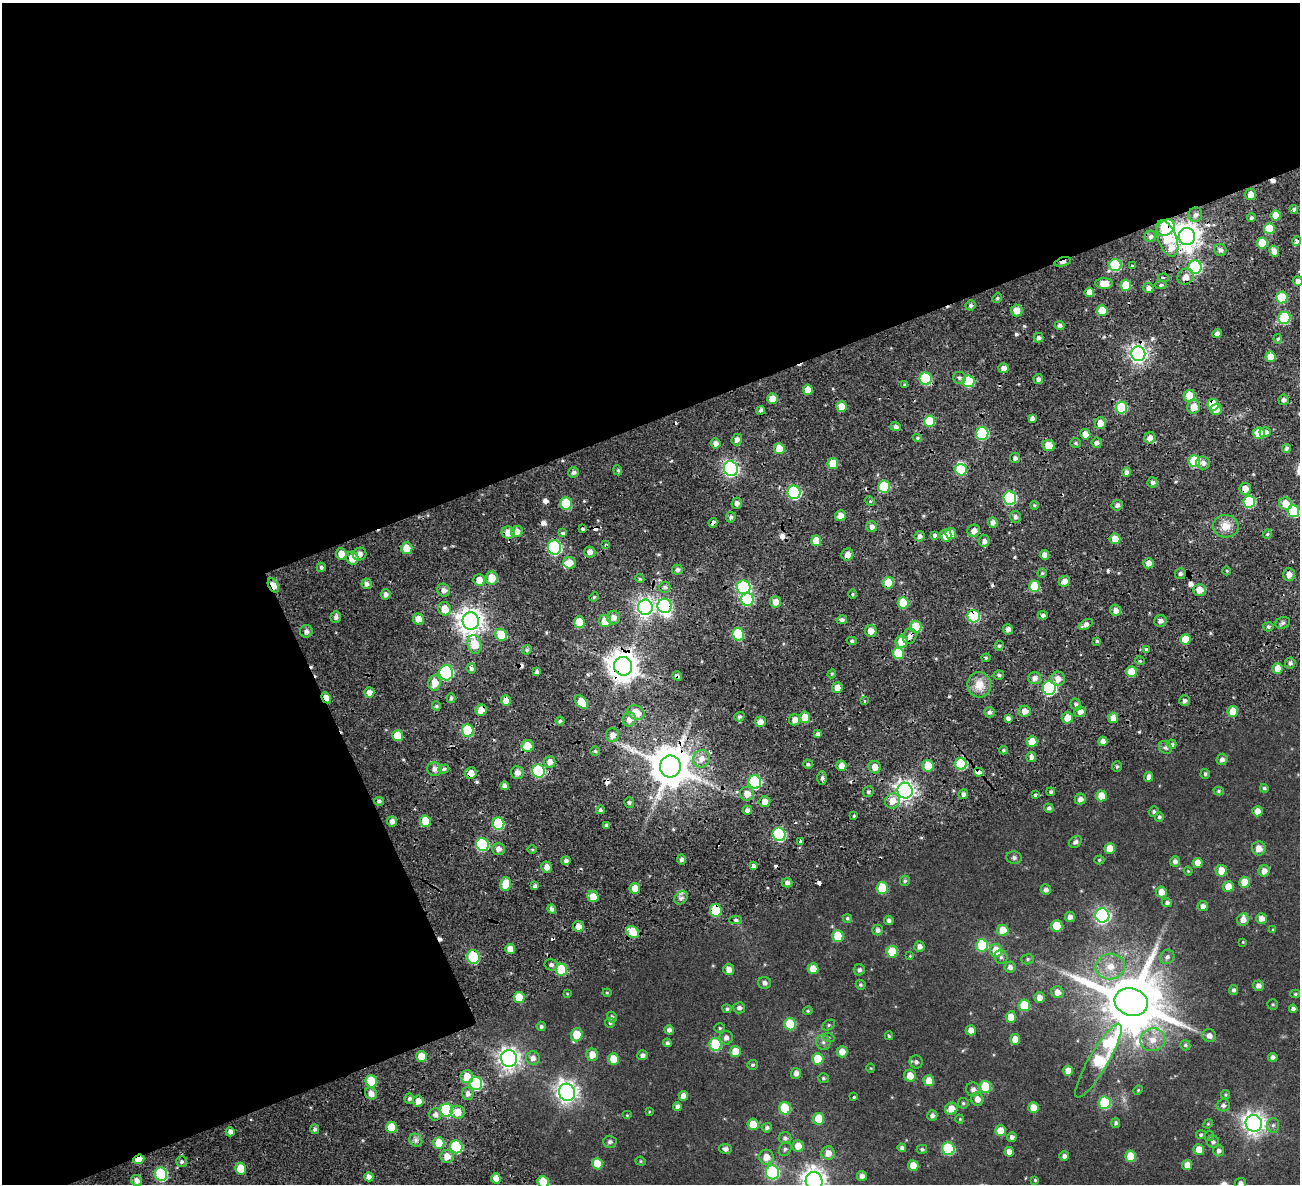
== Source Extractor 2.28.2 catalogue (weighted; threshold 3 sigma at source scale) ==
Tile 1 of 3 x 4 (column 1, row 1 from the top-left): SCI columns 212-1509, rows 3853-5034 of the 4315 x 5322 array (HDU 1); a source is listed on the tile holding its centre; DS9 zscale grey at full resolution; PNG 1302 x 1186 px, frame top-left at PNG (2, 3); each listed source drawn as its Kron ellipse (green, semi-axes under 4 px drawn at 4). Shown black and unused: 48% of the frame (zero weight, under 2 of 4 exposures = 9% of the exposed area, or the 3 px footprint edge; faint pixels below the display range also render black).
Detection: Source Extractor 2.28.2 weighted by HDU 2 'WHT'; one run over the whole footprint, this tile lists its part. Background 0.0419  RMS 0.0088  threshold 0.0396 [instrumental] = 3 sigma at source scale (4.5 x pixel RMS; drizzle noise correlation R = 1.50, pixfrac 1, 0.0396/0.0396 arcsec/px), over >= 5 px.
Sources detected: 511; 3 inside a brighter object's white glare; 21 cosmic-ray / hot-pixel residue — neither listed nor drawn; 3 inside a brighter listed object's ellipse — not listed separately; the other 484 listed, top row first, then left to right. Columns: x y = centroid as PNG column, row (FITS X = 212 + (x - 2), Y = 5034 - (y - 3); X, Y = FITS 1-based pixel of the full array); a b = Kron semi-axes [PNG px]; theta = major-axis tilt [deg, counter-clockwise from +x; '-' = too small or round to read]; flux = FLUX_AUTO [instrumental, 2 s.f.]
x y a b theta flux
1251 194 5 5 - 4.7
1294 210 4 3 - 1.6
1195 215 7 6 - 3
1276 215 5 5 - 9.5
1251 218 4 4 - 1.5
1166 228 9 7 41 57
1269 229 5 5 - 24
1150 236 6 5 - 2.3
1187 236 8 8 - 830
1167 238 19 9 -69 36
1297 241 5 4 - 6.4
1262 243 5 5 - 16
1220 250 6 6 - 2.8
1274 251 6 5 - 5.4
1063 262 8 3 17 6.1
1115 265 6 6 - 57
1133 266 3 3 - 1.3
1195 267 6 6 - 91
1186 277 9 7 45 5.2
1164 278 5 3 - 1.2
1298 281 5 4 - 3.6
1104 283 9 5 -2 8.6
1126 285 5 5 - 18
1161 285 5 4 - 1.6
1148 288 5 5 - 3.2
1089 292 5 4 - 8.1
997 298 5 4 - 1.2
1282 298 6 5 - 32
970 305 5 5 - 1.8
1017 311 6 6 - 7.3
1102 311 5 5 - 16
1284 318 6 6 - 47
1060 325 5 4 - 2.4
1217 333 5 4 - 2.6
1038 338 5 5 - 2.3
1278 339 5 4 - 1.1
1138 354 7 7 - 340
1271 357 5 5 - 9.4
1004 368 5 5 - 5
959 378 6 6 - 2
926 379 6 6 - 55
1038 379 5 4 - 2.7
969 381 6 6 - 41
904 385 4 3 - 0.91
808 390 5 5 - 8.3
1189 396 6 5 - 15
772 399 5 5 - 8.9
1283 400 5 5 - 2.7
1213 405 6 5 - 20
842 406 5 5 - 11
1194 407 7 6 - 9.1
1121 408 6 6 - 37
1216 409 6 5 - 5.9
761 410 4 4 - 1.9
1032 418 4 4 - 2.2
930 421 5 5 - 27
1100 423 5 5 - 6.9
896 427 5 4 - 2.5
1265 432 6 5 - 3.4
1259 433 6 5 - 25
982 434 6 6 - 63
1085 434 5 5 - 6.2
917 438 4 4 - 1
1150 438 6 5 - 5
737 439 6 5 - 3.3
715 443 5 5 - 3.3
1075 443 5 4 - 1.3
1097 443 5 5 - 2.6
1049 446 6 5 - 12
1286 448 4 4 - 1.9
779 449 5 5 - 15
1015 458 5 5 - 2.3
1194 461 6 6 - 41
1203 463 7 6 - 3.2
833 464 5 5 - 18
731 469 8 7 - 220
618 470 5 4 - 1.2
961 470 6 5 - 25
574 472 5 5 - 2.2
1126 472 5 4 - 2.5
1153 482 5 5 - 2.2
884 487 6 6 - 43
1245 489 6 5 - 7.2
794 492 7 6 - 97
1010 498 6 6 - 88
870 501 5 4 - 0.98
1249 502 6 6 - 51
737 503 5 5 - 2.9
566 504 6 6 - 35
1285 504 6 6 - 12
1034 505 4 3 - 0.76
1117 505 5 5 - 2.1
1293 511 6 6 - 53
840 516 5 5 - 5.5
731 517 5 4 - 1.8
1015 517 6 5 - 2.6
993 522 5 5 - 3
713 523 5 3 - 7.9
1226 526 13 11 -6 8.8
872 527 5 5 - 2.8
582 529 3 3 - 2.8
517 531 6 5 - 4.7
974 531 6 6 - 4.7
508 532 7 6 - 8.5
562 533 4 3 - 6.3
951 533 5 5 - 9.3
1267 534 5 4 - 1.1
934 535 3 3 - 4.8
920 536 5 5 - 2.7
946 536 6 5 - 8.7
1115 539 5 5 - 9.7
816 541 5 5 - 11
984 541 6 5 - 3.5
605 544 4 3 - 0.94
555 547 7 6 - 130
407 548 6 5 - 11
590 552 5 5 - 4
341 554 5 5 - 7.2
360 554 7 6 - 3.9
847 554 6 5 - 5.4
1044 555 5 4 - 4.9
352 558 6 6 - 14
570 563 6 5 - 7.9
1149 563 5 5 - 4.4
321 567 5 4 - 1.8
677 570 5 5 - 2.3
1227 571 4 3 - 0.75
1042 573 4 4 - 1.2
1180 574 5 5 - 2.1
1289 574 6 5 - 4.6
492 578 6 6 - 13
640 579 5 3 - 0.87
479 580 6 6 - 7.2
1064 581 6 5 - 4.3
888 583 5 5 - 17
367 584 5 5 - 2.9
273 585 8 5 -61 11
1035 586 5 5 - 27
665 587 6 5 - 1.9
744 587 7 7 - 120
444 590 7 6 - 3.9
1200 590 6 6 - 8.4
386 594 5 5 - 2.8
852 594 5 3 - 0.91
594 597 5 4 - 1
747 599 6 6 - 66
776 602 6 5 - 6.6
903 603 5 5 - 23
664 606 7 7 - 110
645 607 7 7 - 360
445 609 7 6 - 10
1115 610 5 5 - 4.3
1043 615 5 4 - 1.9
974 616 6 6 - 61
336 617 6 5 - 2.3
613 617 7 6 - 4.3
418 619 5 5 - 9.3
842 620 5 4 - 2.2
471 621 8 8 - 780
605 621 6 6 - 10
1160 621 6 6 - 2.9
579 622 6 5 - 13
1283 623 7 5 22 1.9
1086 624 8 4 31 3.3
916 627 6 5 - 24
1268 627 5 4 - 1.5
1008 629 5 5 - 3.6
306 631 6 6 - 2.8
871 631 6 5 - 7.2
738 634 6 5 - 39
501 635 6 5 - 20
910 636 8 6 67 4.4
1185 639 5 5 - 13
852 641 5 4 - 1.4
1097 641 4 3 - 1.1
902 642 6 6 - 16
475 644 9 7 -77 18
999 646 5 4 - 1.3
1146 649 3 3 - 3.8
527 650 5 4 - 1.3
898 653 6 5 - 23
986 658 4 4 - 0.97
1140 661 5 3 - 0.78
1290 663 5 5 - 2.1
623 666 9 9 - 1200
471 668 5 4 - 2.1
1278 668 5 5 - 7.2
537 672 4 3 - 1.9
1131 672 5 5 - 18
446 673 7 7 - 120
832 674 4 4 - 0.96
999 675 5 4 - 1.6
677 676 5 4 - 1.9
1034 678 6 6 - 4.2
1058 679 7 7 - 5.9
434 683 7 6 - 10
979 685 12 12 - 11
837 688 5 5 - 6.3
1049 688 7 6 - 120
369 692 5 5 - 4.3
326 698 6 4 -65 6.2
451 698 5 4 - 1.4
506 701 5 5 - 7.1
864 701 4 3 - 1.1
1184 701 5 5 - 2.3
581 702 8 5 -44 13
1076 704 6 5 - 1.9
436 706 4 4 - 1.1
481 710 5 5 - 9.2
1024 711 6 5 - 5.4
1233 711 5 5 - 12
636 712 9 6 -28 14
989 712 5 5 - 2
1080 712 6 5 - 4.2
739 717 5 4 - 1.6
805 717 5 5 - 13
1008 718 4 4 - 2.3
1067 718 6 5 - 9.3
1113 718 5 5 - 6
629 719 7 6 - 5.1
795 720 6 5 - 5.1
560 721 4 4 - 1.3
760 722 5 5 - 4.9
468 731 6 6 - 46
817 734 4 4 - 1.6
613 735 7 6 - 4.6
397 736 5 5 - 16
1103 741 4 4 - 4
1032 742 5 5 - 12
1172 744 5 4 - 3.2
528 746 6 6 - 13
1165 747 7 6 - 1.9
1003 750 4 4 - 1
595 751 5 4 - 1.2
1031 757 5 5 - 2.9
701 759 9 8 - 6.4
1222 759 6 5 - 2.6
550 762 6 5 - 4.2
808 764 5 4 - 1.4
961 764 6 6 - 40
670 766 11 10 - 2700
841 766 5 5 - 5.5
928 766 6 5 - 16
875 767 6 6 - 6.7
1117 767 5 4 - 1.2
435 769 7 7 - 3.7
444 769 5 4 - 1.6
538 771 6 6 - 75
517 772 6 6 - 4.5
979 772 5 4 - 6.2
471 773 6 5 - 7.4
1205 774 5 4 - 1.4
1149 777 5 4 - 3.2
822 778 7 5 89 1.8
755 782 7 6 - 98
505 786 4 4 - 2.6
1264 788 4 4 - 1.2
905 791 8 7 - 390
1219 791 5 4 - 1
868 792 6 5 - 1.6
1051 792 4 4 - 1.5
747 794 7 7 - 8.3
963 794 5 4 - 2.5
1035 795 4 3 - 3.5
1101 796 5 5 - 12
1080 799 5 5 - 3.5
379 801 5 3 - 1.7
892 801 8 7 - 8.1
629 802 5 5 - 1.6
765 802 5 5 - 6.4
1049 808 5 4 - 1.7
600 810 4 4 - 1.6
747 810 5 4 - 2.7
1257 811 5 5 - 6.4
1154 812 5 4 - 1.3
854 816 4 3 - 0.87
1159 817 4 4 - 1.2
392 821 5 5 - 3.4
425 821 6 5 - 23
498 824 6 6 - 47
606 825 3 3 - 1.8
779 834 7 6 - 90
800 842 4 3 - 6.5
1075 842 7 5 35 2.4
482 844 6 6 - 69
1110 848 5 5 - 11
1259 848 7 7 - 6
499 849 6 6 - 3.8
532 850 4 3 - 0.79
1014 858 7 6 - 1.9
682 859 5 4 - 2.5
1099 860 5 4 - 0.9
566 861 5 4 - 2.2
1175 861 5 5 - 2.6
1197 863 5 5 - 6.3
753 866 3 3 - 12
547 867 5 5 - 4.9
1188 871 4 3 - 0.67
1221 871 6 5 - 11
1264 871 5 5 - 4.6
905 881 5 5 - 1.3
1244 882 5 5 - 12
787 883 5 4 - 2.7
506 884 7 5 78 15
535 886 4 4 - 1.9
1228 887 5 5 - 9.7
635 888 5 5 - 9.8
882 888 6 5 - 27
1046 890 5 5 - 2.4
1161 892 5 5 - 6.8
593 896 6 5 - 10
681 898 7 5 44 2.5
1167 903 5 4 - 1.8
1203 906 5 5 - 3.3
552 909 5 4 - 2.4
716 910 6 5 - 39
1102 916 7 7 - 200
1070 917 5 5 - 3.7
847 918 5 4 - 1.2
1261 918 5 5 - 4.6
736 920 6 4 0 1.4
889 920 5 4 - 2
1243 920 6 6 - 4.9
578 926 5 5 - 5.2
1057 926 5 5 - 21
878 930 5 5 - 2.1
1003 930 5 5 - 14
1273 930 4 3 - 0.76
633 932 7 5 -37 25
838 936 6 5 - 23
1243 942 4 3 - 0.62
982 945 6 6 - 41
919 947 5 5 - 3.5
510 949 5 5 - 6.7
996 951 6 6 - 15
892 952 6 5 - 26
910 956 4 4 - 0.56
473 957 7 6 - 56
1001 957 7 6 - 1.9
1167 957 7 6 - 2.5
1028 959 6 5 - 1.2
551 965 6 5 - 2.2
1010 967 5 5 - 2.6
1110 967 15 12 10 13
729 969 6 5 - 4.7
813 969 5 5 - 9.2
561 970 6 5 - 35
859 970 5 5 - 2.2
765 983 6 6 - 2.5
861 985 5 4 - 1.2
1258 986 5 5 - 3.2
1233 990 5 4 - 1.7
1057 992 6 6 - 5.4
607 993 4 4 - 0.72
567 994 3 3 - 0.57
1295 994 5 4 - 0.99
519 997 5 5 - 18
1039 997 5 5 - 4.4
1131 1002 17 13 -18 5900
1273 1004 5 5 - 1
1024 1005 6 6 - 28
739 1008 6 5 - 2.4
727 1009 4 4 - 1.2
1293 1009 4 4 - 2.3
808 1011 5 4 - 0.83
612 1017 5 5 - 1.7
1011 1017 5 5 - 9.8
610 1023 5 5 - 1.1
790 1024 6 6 - 25
828 1025 7 5 27 1.2
541 1026 4 4 - 1.4
720 1028 5 4 - 1.1
669 1030 5 4 - 2.4
971 1030 5 5 - 5.4
577 1035 7 5 70 18
889 1036 4 3 - 0.93
1209 1036 7 6 - 3.6
726 1038 7 6 - 3.3
829 1038 6 4 -18 0.87
1015 1039 5 5 - 8.1
1153 1040 12 11 - 8.9
823 1042 8 7 - 2.5
667 1043 4 4 - 1.6
715 1044 6 6 - 45
1185 1045 5 5 - 1.3
735 1051 5 5 - 11
842 1052 6 5 - 6.8
592 1055 6 6 - 7.6
642 1055 5 5 - 2.6
421 1056 5 5 - 12
1273 1057 5 4 - 2.8
509 1058 8 8 - 480
533 1058 7 6 - 3.6
613 1059 5 5 - 12
818 1059 6 5 - 20
1098 1061 42 9 60 73
916 1062 7 6 - 2.2
753 1065 5 5 - 1.3
871 1068 4 4 - 0.65
1068 1071 5 5 - 8.6
796 1073 5 5 - 3.6
910 1076 6 5 - 9
467 1077 6 6 - 10
823 1078 5 5 - 1.1
371 1081 6 5 - 27
929 1081 5 5 - 9.5
476 1083 7 6 - 75
985 1087 6 5 - 34
973 1089 7 7 - 3.7
1138 1090 5 4 - 0.75
567 1092 8 8 - 500
371 1093 6 5 - 5.3
468 1094 6 6 - 3.4
1225 1095 4 4 - 0.9
683 1096 5 4 - 5.1
854 1097 4 3 - 0.79
409 1099 5 5 - 1.9
977 1099 7 6 - 4.9
418 1101 5 5 - 6.1
963 1103 5 5 - 1.2
1105 1103 6 6 - 55
1223 1105 6 6 - 2.3
677 1106 4 4 - 2.3
785 1108 6 6 - 34
1033 1108 5 5 - 10
951 1109 6 6 - 8.7
447 1110 7 6 - 86
457 1112 7 6 - 8.6
649 1112 4 3 - 0.51
435 1114 6 6 - 3.4
627 1115 5 4 - 0.81
932 1116 5 5 - 2.3
819 1119 6 5 - 22
960 1119 4 4 - 0.66
1116 1123 5 4 - 1.6
1254 1123 8 8 - 530
753 1124 5 5 - 14
1208 1124 5 4 - 0.75
1273 1125 7 6 - 2.1
391 1127 6 5 - 18
767 1128 5 4 - 1.8
315 1129 5 4 - 2
1000 1131 5 5 - 12
230 1132 4 4 - 3.1
1201 1135 5 4 - 1.4
1209 1136 5 5 - 0.79
1012 1137 5 5 - 2.5
785 1138 6 6 - 2.1
416 1140 7 6 - 2.3
610 1142 6 6 - 2.1
1213 1142 6 6 - 2
439 1143 6 5 - 14
798 1146 6 6 - 8.1
456 1147 6 6 - 67
902 1148 4 4 - 2.2
725 1149 6 5 - 2.5
785 1149 7 6 - 1.6
922 1149 5 4 - 1.4
948 1149 6 6 - 51
1199 1150 5 5 - 8.6
1219 1151 5 5 - 2.3
1009 1152 5 4 - 4.9
828 1153 7 6 - 6.1
447 1156 6 6 - 7.7
1064 1156 5 4 - 2.4
1131 1156 5 5 - 19
766 1157 7 7 - 8
139 1159 6 4 22 16
641 1161 5 4 - 0.81
182 1162 5 5 - 1.7
597 1164 6 5 - 14
1187 1165 5 5 - 5.9
913 1166 5 5 - 9.7
241 1169 6 5 - 19
773 1172 7 6 - 94
161 1174 7 6 - 77
862 1176 5 5 - 3
369 1177 4 4 - 3.6
496 1178 5 5 - 7.4
1035 1180 3 3 - 0.73
137 1181 6 5 - 3.8
814 1181 9 8 - 660
543 1182 6 5 - 26
1241 1183 5 5 - 2.4
Overlapping masked pixels (flux is a lower limit): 34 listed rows (the first 20) at x y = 1166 228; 1187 236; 1167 238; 1297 241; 1063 262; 1138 354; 1213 405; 982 434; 884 487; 1245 489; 794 492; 713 523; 508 532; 555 547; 888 583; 273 585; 664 606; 974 616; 471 621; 910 636
Isophote crosses this tile's border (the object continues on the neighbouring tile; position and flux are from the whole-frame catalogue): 4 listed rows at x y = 1298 281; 814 1181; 543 1182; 1241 1183